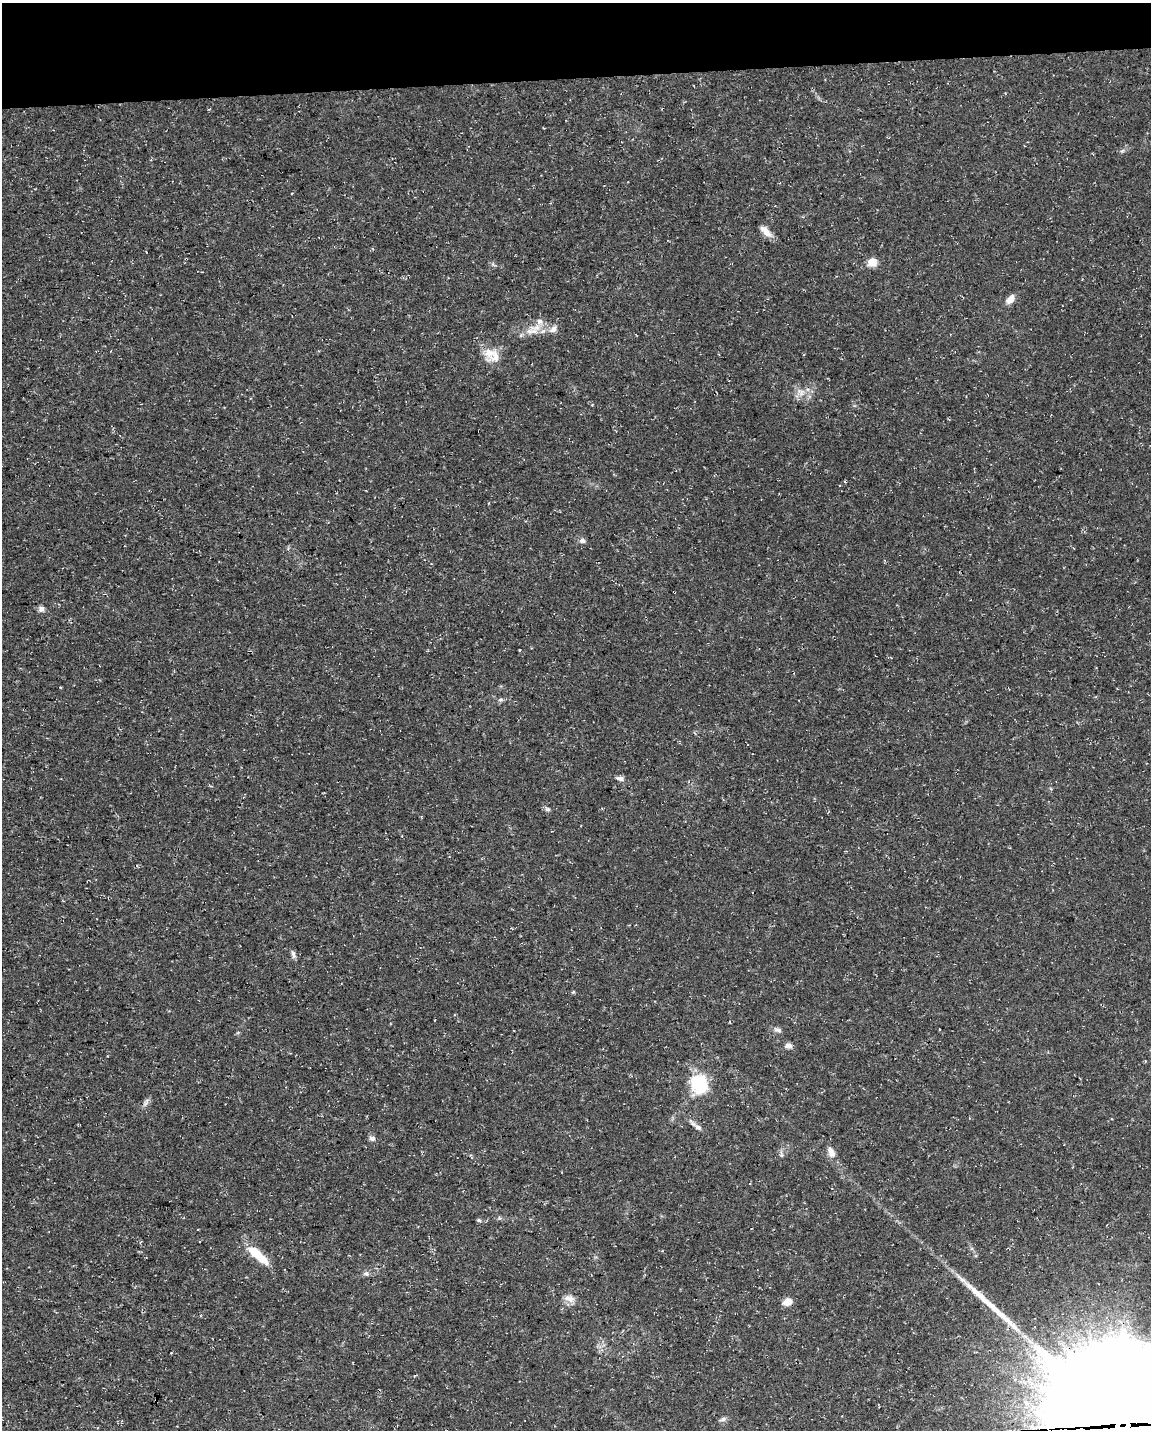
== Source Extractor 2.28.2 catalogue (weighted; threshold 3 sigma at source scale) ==
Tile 3 of 4 x 3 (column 3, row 1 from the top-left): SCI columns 2300-3448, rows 2912-4339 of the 4598 x 4353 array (HDU 1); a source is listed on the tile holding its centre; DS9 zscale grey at full resolution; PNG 1153 x 1432 px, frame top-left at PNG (2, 3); no overlay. Shown black and unused: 5% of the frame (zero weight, under 3 of 4 exposures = <1% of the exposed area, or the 3 px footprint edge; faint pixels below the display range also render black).
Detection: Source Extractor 2.28.2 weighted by HDU 2 'WHT'; one run over the whole footprint, this tile lists its part. Background 0.0367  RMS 0.0033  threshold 0.015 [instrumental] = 3 sigma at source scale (4.5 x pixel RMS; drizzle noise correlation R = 1.50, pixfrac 1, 0.0396/0.0396 arcsec/px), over >= 5 px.
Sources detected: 36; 1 long thin detection or spike segment (spike, bleed or trail) — not listed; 3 inside a brighter listed object's ellipse — not listed separately; the other 32 listed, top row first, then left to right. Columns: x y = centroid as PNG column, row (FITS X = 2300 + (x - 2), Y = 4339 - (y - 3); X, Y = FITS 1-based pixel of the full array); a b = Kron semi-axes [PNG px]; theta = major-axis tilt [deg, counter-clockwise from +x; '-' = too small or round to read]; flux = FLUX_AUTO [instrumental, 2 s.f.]
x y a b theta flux
766 231 16 7 -44 3.1
186 259 3 3 - 0.31
872 262 5 5 - 9.7
1010 299 11 7 48 2.6
553 329 11 8 39 1.9
529 331 16 9 52 3.3
489 352 25 15 90 5.3
800 392 13 8 -45 2.6
583 540 7 7 - 1
41 609 8 8 - 1.2
501 700 7 5 20 0.72
620 778 12 6 -13 1.3
548 809 7 6 - 0.85
293 954 10 5 -78 0.99
573 992 4 4 - 0.4
778 1030 10 6 -22 1.1
788 1045 7 6 - 1.7
699 1084 25 19 -65 15
146 1102 14 4 70 1.1
698 1127 13 6 -33 1.5
372 1138 9 6 -22 1.1
831 1152 14 8 -64 2.5
781 1154 10 5 -85 0.88
479 1220 6 4 -21 0.58
256 1253 23 11 -40 7.7
366 1273 7 6 - 1
569 1299 16 9 -12 2.3
787 1302 9 7 34 3.2
171 1353 2 2 - 0.31
1026 1402 8 7 - 1.7
723 1419 10 5 19 0.94
1123 1425 52 47 -54 14000
Overlapping masked pixels (flux is a lower limit): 2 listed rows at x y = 186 259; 1123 1425
Isophote crosses this tile's border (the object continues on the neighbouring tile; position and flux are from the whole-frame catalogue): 1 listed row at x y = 1123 1425